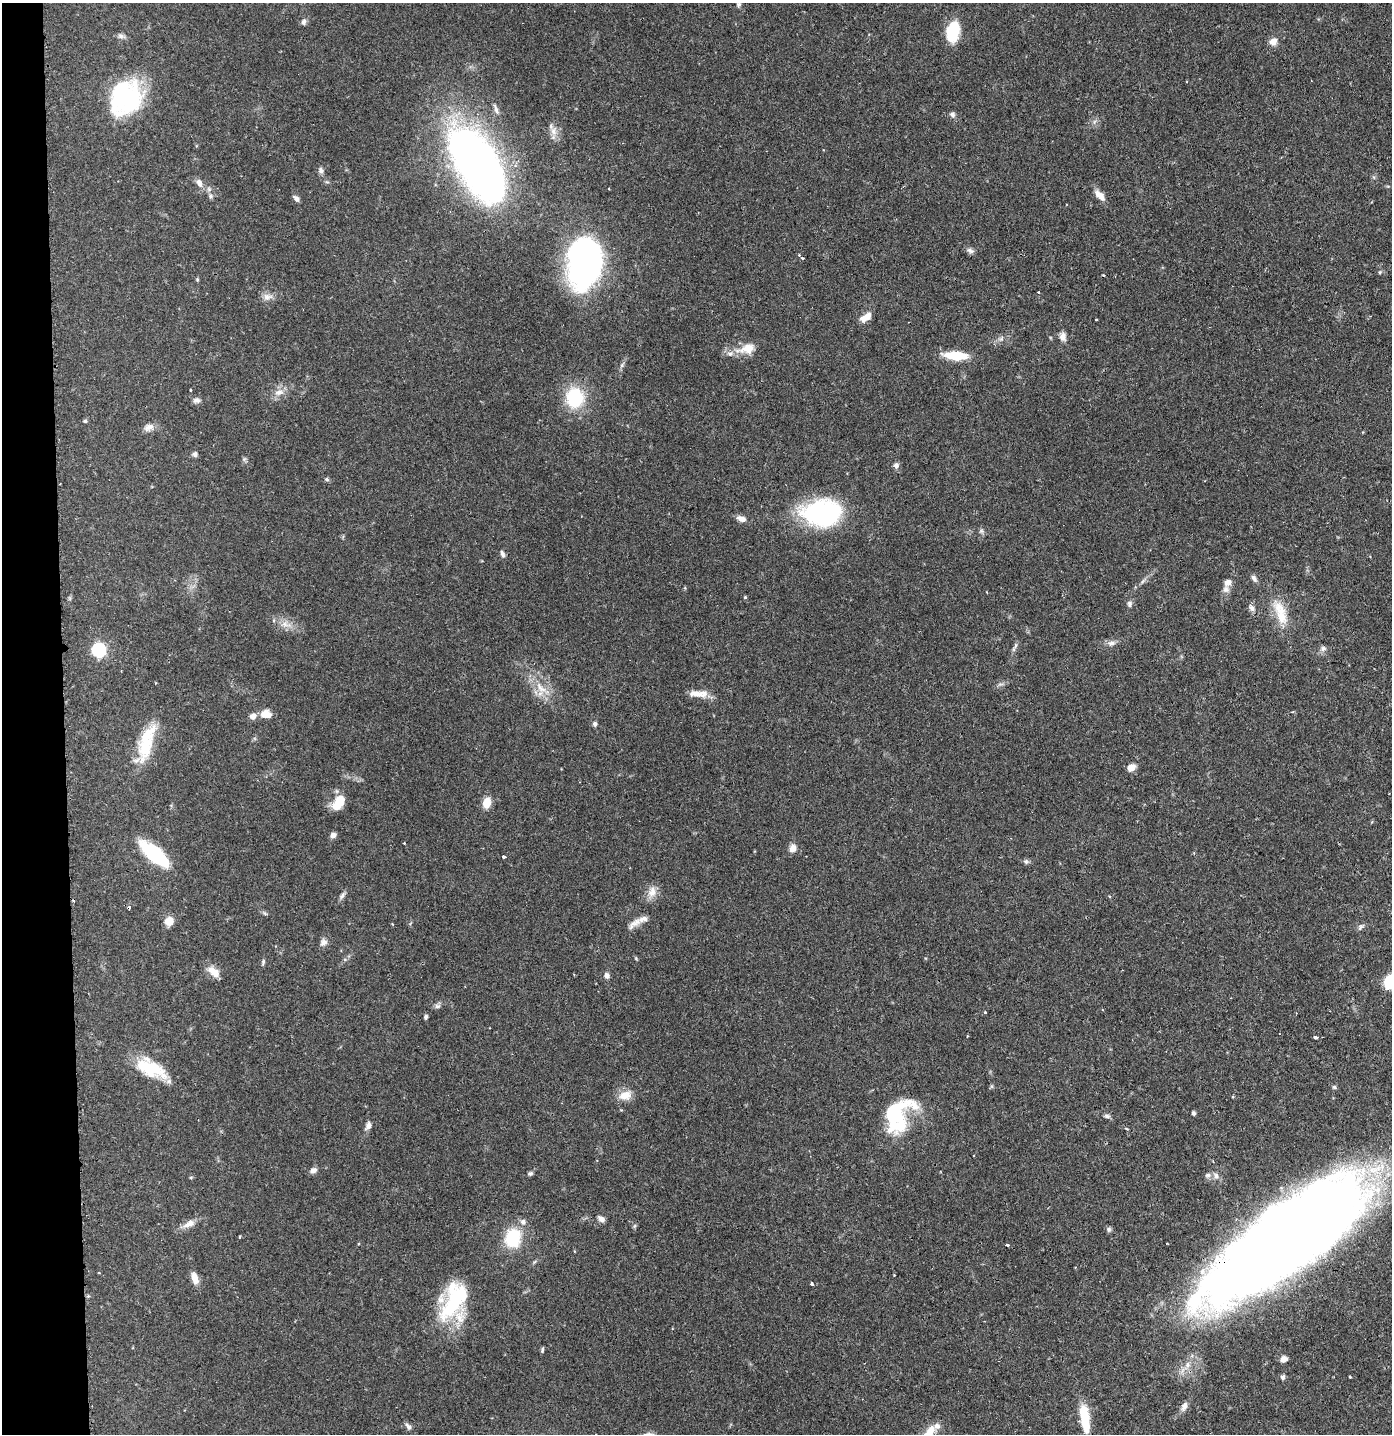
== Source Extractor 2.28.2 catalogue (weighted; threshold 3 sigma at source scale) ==
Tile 4 of 3 x 3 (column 1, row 2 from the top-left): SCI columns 80-1469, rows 1441-2872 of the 4332 x 4304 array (HDU 1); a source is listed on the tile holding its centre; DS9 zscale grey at full resolution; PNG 1394 x 1436 px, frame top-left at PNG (2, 3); no overlay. Shown black and unused: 5% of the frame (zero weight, under 2 of 3 exposures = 1% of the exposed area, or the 3 px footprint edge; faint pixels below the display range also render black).
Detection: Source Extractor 2.28.2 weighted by HDU 2 'WHT'; one run over the whole footprint, this tile lists its part. Background 0.131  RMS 0.0054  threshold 0.0245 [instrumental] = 3 sigma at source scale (4.5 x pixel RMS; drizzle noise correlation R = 1.50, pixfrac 1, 0.05/0.05 arcsec/px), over >= 5 px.
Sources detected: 129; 2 inside a brighter object's white glare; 3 cosmic-ray / hot-pixel residue — not listed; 7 inside a brighter listed object's ellipse — not listed separately; the other 117 listed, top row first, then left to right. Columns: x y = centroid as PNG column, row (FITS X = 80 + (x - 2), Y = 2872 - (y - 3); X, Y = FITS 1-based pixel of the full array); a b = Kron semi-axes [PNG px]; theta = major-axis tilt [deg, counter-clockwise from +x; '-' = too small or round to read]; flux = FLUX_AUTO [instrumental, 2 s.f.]
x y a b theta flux
738 4 7 7 - 1.2
304 22 8 6 74 1.7
953 32 21 12 75 22
121 36 10 6 -2 1.7
1273 41 10 9 - 3.7
127 97 41 34 -90 54
496 109 13 5 -74 1.9
952 115 7 7 - 1.7
553 131 13 8 -70 3.6
481 165 73 36 -61 330
321 170 9 6 -84 1.7
199 183 10 7 -71 3.2
1099 195 18 8 -44 4.5
210 196 6 6 - 1.2
296 198 9 5 -45 1.8
970 251 11 6 -21 1.8
802 258 3 3 - 1.1
584 262 45 28 84 200
1380 272 5 3 - 0.6
197 279 5 4 - 0.68
1038 292 3 3 - 0.43
267 297 14 9 5 3.5
867 317 12 7 46 4.6
1096 320 3 2 - 0.39
1063 337 10 7 -88 3.3
1001 339 5 5 - 1.2
747 349 22 11 14 10
956 356 25 9 -4 15
622 365 7 4 72 1.1
190 390 3 3 - 0.75
279 392 14 7 13 4
575 398 19 17 88 32
196 400 10 8 3 2
85 421 5 4 - 0.84
149 427 15 9 20 3.3
195 454 6 6 - 1.6
896 465 8 7 - 1.8
327 479 7 5 -22 0.93
821 513 39 25 -3 83
741 519 12 6 -21 3.3
981 531 7 4 -89 1.1
502 554 9 5 -70 1.6
1254 578 9 5 -59 1.9
1143 581 8 4 52 1.2
1227 582 9 7 34 2.9
745 597 4 4 - 0.58
1129 604 8 6 -87 1.7
1252 608 9 7 -43 2
1281 613 38 14 -71 15
285 624 15 9 -19 4.8
1111 643 12 6 9 2.4
1015 645 8 4 81 1.2
1323 649 8 7 - 1.9
98 650 6 6 - 84
541 688 21 9 -47 8.2
698 694 25 8 -3 6.3
1292 712 4 3 - 0.7
266 714 12 9 -4 5.5
253 716 9 7 23 3
595 724 6 5 - 1.3
146 743 49 16 74 23
1131 767 9 7 33 4.2
339 803 17 10 54 11
487 803 10 7 78 9
333 835 6 6 - 2.4
404 843 3 3 - 0.63
793 848 10 8 55 3.6
154 854 30 11 -41 42
504 857 3 3 - 6.6
1026 862 7 6 - 1.2
652 892 17 11 72 5.3
342 895 12 5 52 1.7
169 921 8 8 - 6.5
634 923 22 8 38 4.3
1361 927 11 6 43 1.6
323 942 10 9 - 2.5
263 962 7 5 80 1
214 972 16 9 -41 6.4
607 976 8 6 -79 1.9
1390 981 14 12 57 18
437 1006 8 6 1 1.5
985 1012 3 3 - 0.67
426 1017 5 4 - 1.1
1316 1037 4 3 - 3.8
151 1068 37 18 -31 23
1334 1087 5 5 - 0.88
625 1095 18 11 16 6.8
1193 1113 4 4 - 1.2
893 1116 41 30 35 44
1107 1116 8 5 -15 1.3
368 1126 11 6 64 2.4
313 1170 9 7 24 2.2
530 1173 6 5 - 1.1
1208 1175 8 6 3 1.7
1216 1176 9 7 -66 2.4
191 1177 5 3 - 0.55
601 1219 9 6 -37 2.3
189 1224 18 8 24 4.7
634 1226 7 4 70 0.81
1109 1229 7 6 - 1.2
239 1237 4 3 - 0.43
513 1238 24 20 84 22
1286 1240 163 48 36 1300
1007 1245 4 3 - 1.2
894 1275 3 2 - 0.45
195 1279 14 7 -77 5.1
812 1284 3 3 - 1.3
454 1301 52 24 65 47
542 1350 7 4 80 0.91
1283 1359 8 7 - 2.7
1187 1365 10 7 67 3.4
1283 1377 7 5 76 1.3
1350 1377 4 2 - 0.45
1184 1406 13 7 66 2.9
1085 1418 32 9 -82 18
408 1427 10 6 -50 2
930 1431 18 11 66 6.1
Overlapping masked pixels (flux is a lower limit): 1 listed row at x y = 1286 1240
Isophote crosses this tile's border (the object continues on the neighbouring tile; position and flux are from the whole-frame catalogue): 3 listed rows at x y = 1390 981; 1286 1240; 930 1431